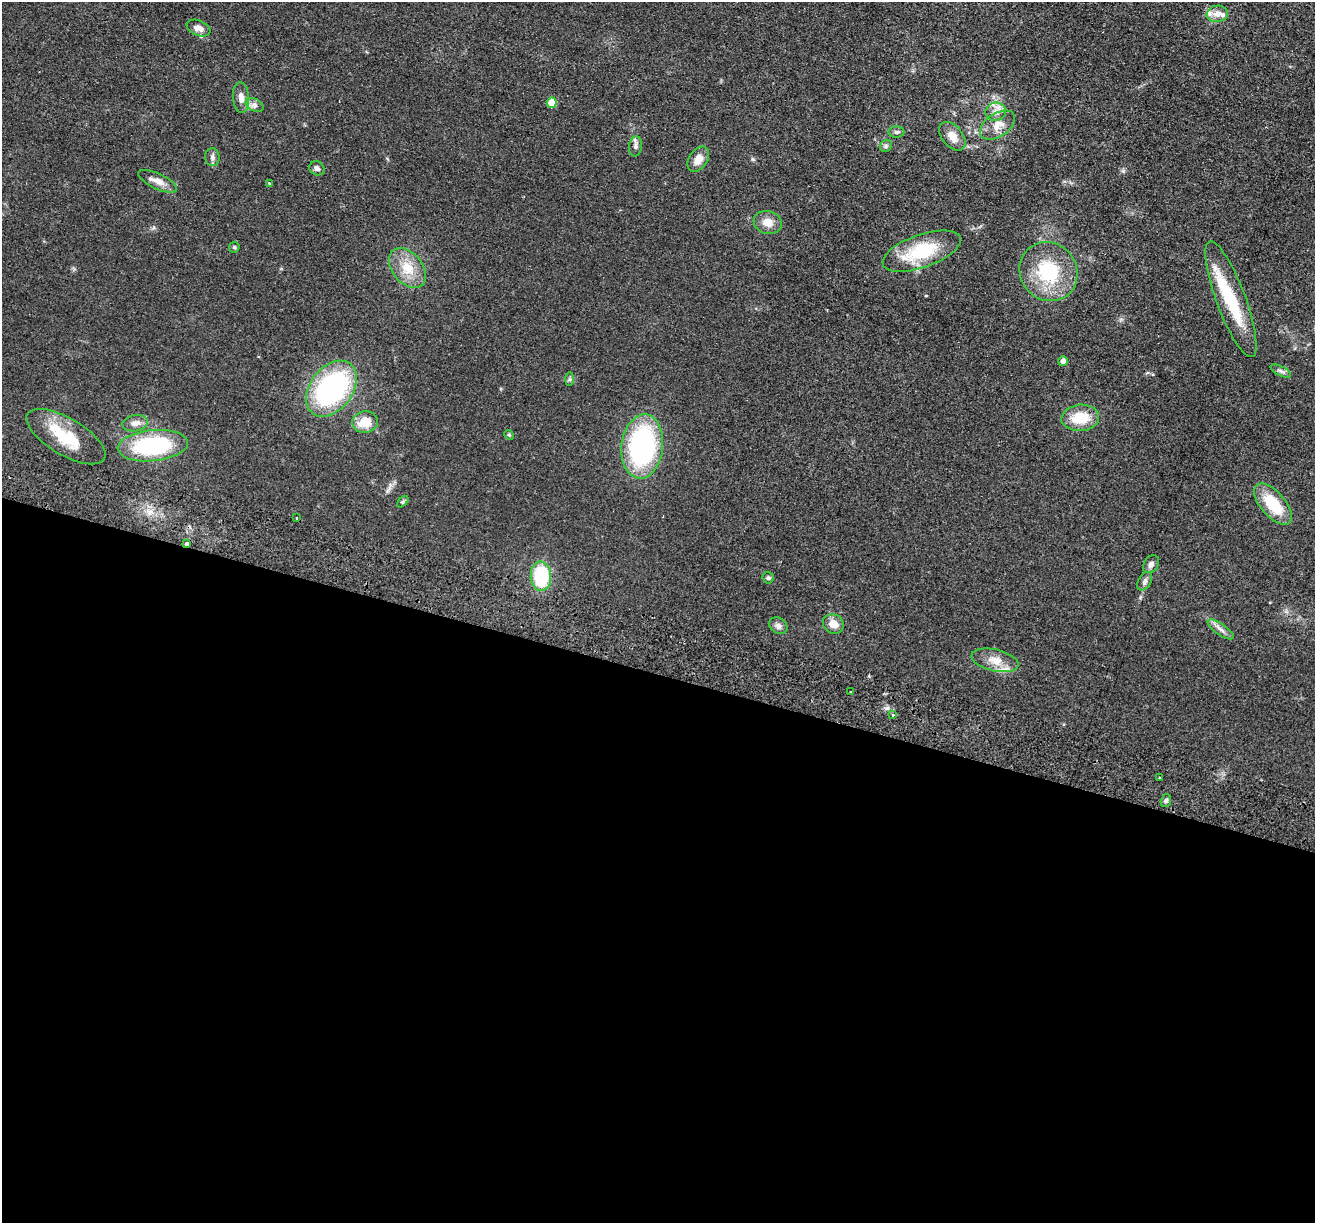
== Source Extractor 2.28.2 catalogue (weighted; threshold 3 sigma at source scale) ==
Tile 14 of 4 x 4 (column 2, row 4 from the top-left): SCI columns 1334-2646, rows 188-1408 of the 5292 x 5384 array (HDU 1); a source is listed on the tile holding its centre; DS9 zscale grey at full resolution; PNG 1317 x 1225 px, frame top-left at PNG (2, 2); each listed source drawn as its Kron ellipse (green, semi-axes under 4 px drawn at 4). Shown black and unused: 45% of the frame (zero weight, under 2 of 3 exposures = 3% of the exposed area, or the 3 px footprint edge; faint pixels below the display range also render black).
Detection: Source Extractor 2.28.2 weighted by HDU 2 'WHT'; one run over the whole footprint, this tile lists its part. Background 0.0571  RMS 0.009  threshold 0.0403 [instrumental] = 3 sigma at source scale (4.5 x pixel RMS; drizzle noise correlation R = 1.50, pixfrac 1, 0.05/0.05 arcsec/px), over >= 5 px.
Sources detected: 54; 1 inside a brighter object's white glare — neither listed nor drawn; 4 inside a brighter listed object's ellipse — not listed separately; the other 49 listed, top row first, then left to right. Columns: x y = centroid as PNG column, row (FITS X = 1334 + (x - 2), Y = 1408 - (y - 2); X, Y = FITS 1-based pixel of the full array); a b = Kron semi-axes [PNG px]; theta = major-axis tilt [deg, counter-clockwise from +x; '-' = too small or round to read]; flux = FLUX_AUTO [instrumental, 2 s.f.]
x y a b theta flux
1217 14 10 8 8 6.3
198 28 12 7 -22 6
241 98 16 8 -84 6.6
552 103 5 5 - 19
255 105 9 6 -28 3.3
996 112 10 9 - 5.9
997 125 20 11 33 11
896 132 8 6 -1 1.9
952 136 17 10 -50 9.6
635 146 10 6 84 3
886 146 6 5 - 1.7
212 157 9 7 -82 3.1
698 159 14 9 56 8.4
317 168 8 7 - 2.7
158 181 21 7 -25 7.6
269 183 3 3 - 2.8
768 222 14 11 -17 9.6
234 247 6 5 - 1.2
922 251 41 16 19 48
408 268 22 15 -50 19
1048 272 30 28 -52 53
1231 299 61 14 -70 49
1063 361 5 4 - 6.7
1281 371 11 4 -26 2.6
570 379 7 4 90 1.6
331 389 31 21 53 140
1080 418 19 13 5 24
365 422 13 11 4 17
135 423 13 8 10 6.1
509 435 5 4 - 1.1
66 437 44 18 -31 36
153 446 35 15 5 93
642 446 32 20 84 150
403 502 7 4 43 1.4
1273 504 25 12 -49 33
297 518 3 2 - 0.75
186 544 3 3 - 6.1
1151 564 10 7 54 3.7
541 576 14 10 -88 57
768 578 6 5 - 1.5
1145 581 10 6 59 3.3
833 624 11 9 -28 9.9
778 626 10 7 -33 3.8
1221 629 15 5 -35 4.9
995 660 24 11 -13 12
851 692 3 3 - 2.9
893 715 3 3 - 1.8
1160 778 3 2 - 1.1
1166 801 6 5 - 1.8
Overlapping masked pixels (flux is a lower limit): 1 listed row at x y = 186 544
Unlisted compact peaks at least as high as the median listed source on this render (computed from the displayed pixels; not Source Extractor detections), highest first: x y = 887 708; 1123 171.